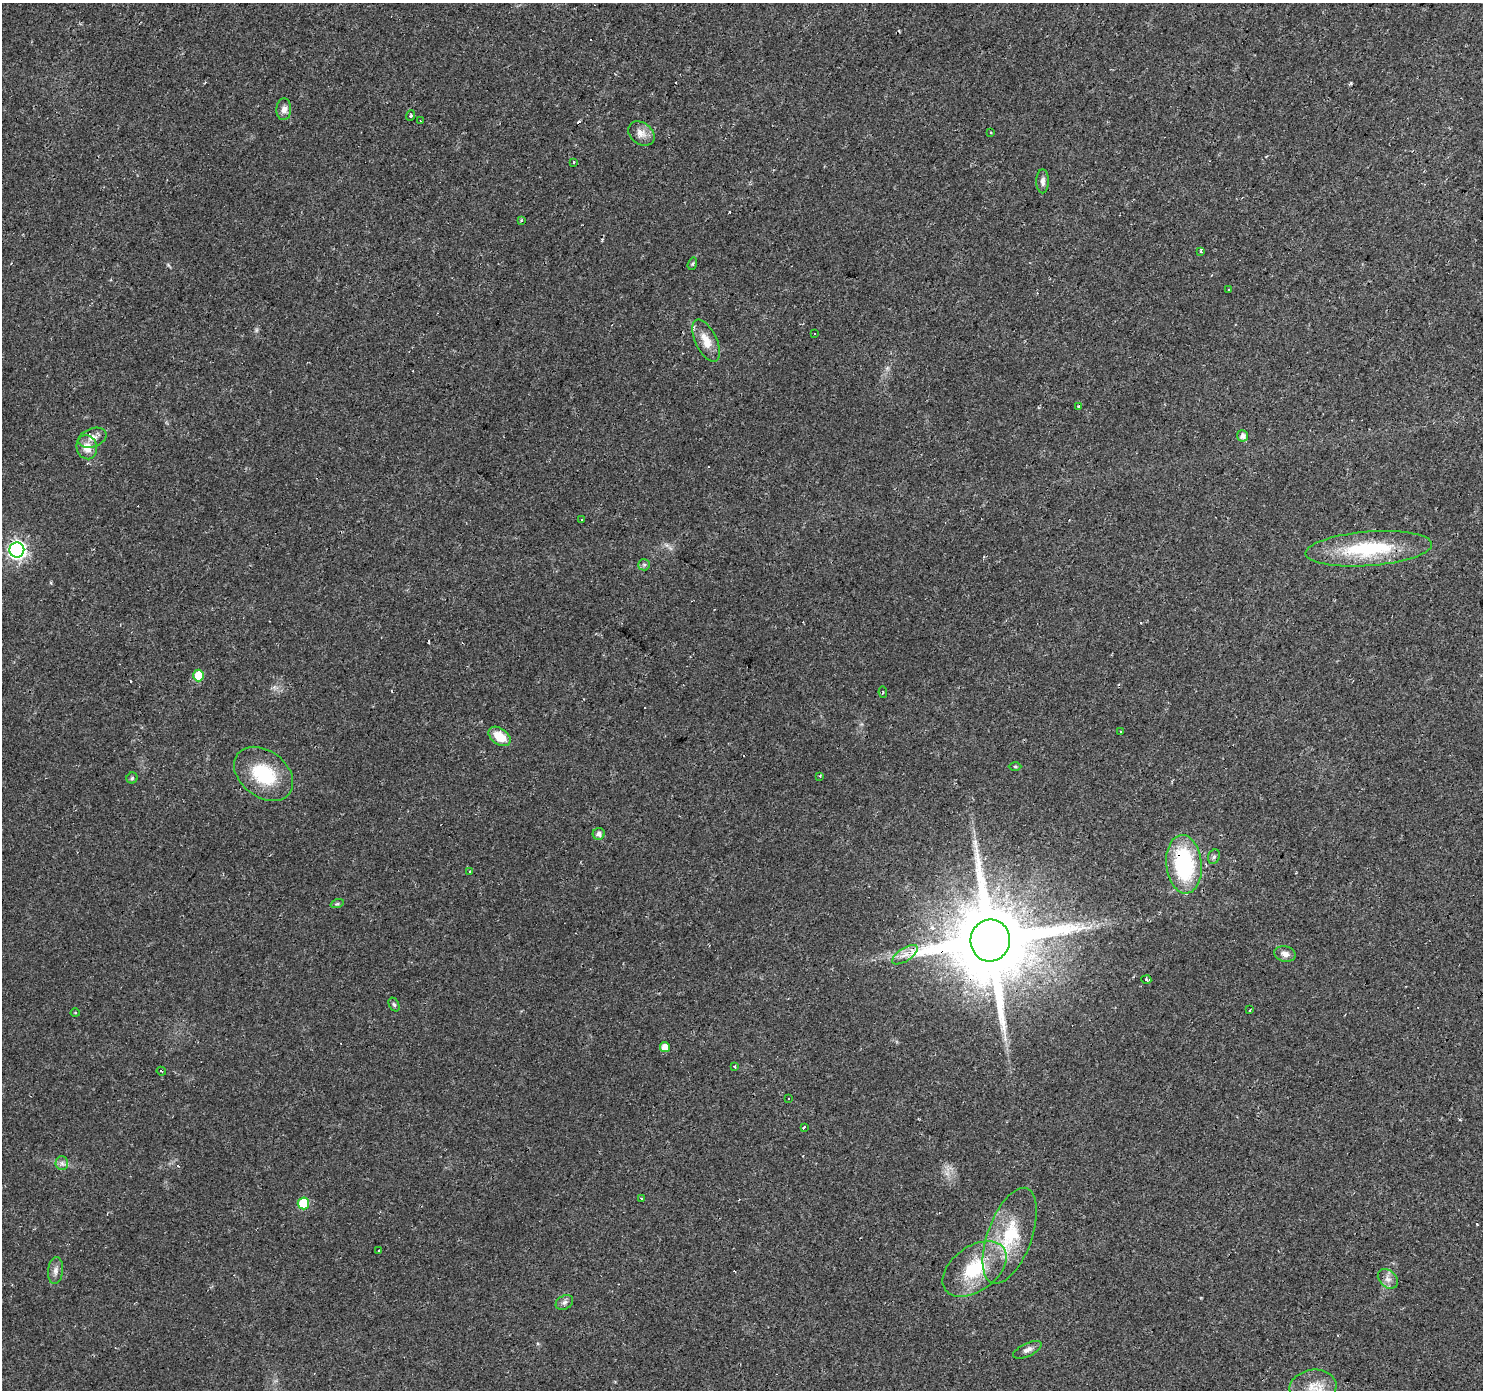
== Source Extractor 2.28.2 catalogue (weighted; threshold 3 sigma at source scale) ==
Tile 10 of 4 x 4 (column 2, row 3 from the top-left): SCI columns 1481-2961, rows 1569-2956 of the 5924 x 5980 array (HDU 1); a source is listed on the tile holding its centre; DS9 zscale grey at full resolution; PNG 1485 x 1392 px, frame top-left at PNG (2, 3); each listed source drawn as its Kron ellipse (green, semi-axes under 4 px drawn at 4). Shown black and unused: <1% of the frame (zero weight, under 2 of 3 exposures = <1% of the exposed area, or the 3 px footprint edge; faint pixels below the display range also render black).
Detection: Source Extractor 2.28.2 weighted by HDU 2 'WHT'; one run over the whole footprint, this tile lists its part. Background 0.0235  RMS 0.0031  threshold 0.014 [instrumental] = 3 sigma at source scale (4.5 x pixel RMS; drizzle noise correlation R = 1.50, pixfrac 1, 0.0396/0.0396 arcsec/px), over >= 5 px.
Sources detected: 78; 1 too faint to see at this stretch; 18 cosmic-ray / hot-pixel residue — neither listed nor drawn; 2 inside a brighter listed object's ellipse — not listed separately; the other 57 listed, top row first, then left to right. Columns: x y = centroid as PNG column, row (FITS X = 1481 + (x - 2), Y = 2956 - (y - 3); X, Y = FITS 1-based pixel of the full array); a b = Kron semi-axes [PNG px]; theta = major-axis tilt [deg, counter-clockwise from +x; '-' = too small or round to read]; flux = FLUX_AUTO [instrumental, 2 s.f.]
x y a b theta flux
284 109 11 7 87 1.7
411 115 5 4 - 0.41
420 121 3 2 - 0.45
641 133 14 10 -38 2.7
991 133 3 2 - 0.28
574 162 3 3 - 0.29
1043 181 12 6 -90 1.3
521 220 4 4 - 0.37
1201 251 4 3 - 1.1
692 264 6 4 72 0.44
1229 290 3 3 - 0.62
814 333 3 3 - 1.1
706 341 23 10 -65 4.5
1079 406 3 3 - 0.39
1243 436 5 5 - 1.6
92 438 14 9 20 2.5
87 447 12 10 -75 3.6
582 519 3 2 - 0.55
1369 549 63 17 4 25
17 550 7 7 - 110
644 565 6 5 - 0.63
199 675 6 5 - 8.5
883 692 6 2 -80 0.31
1120 731 3 3 - 2.2
499 736 12 8 -36 6
1015 766 6 4 0 0.44
264 774 33 23 -37 17
820 776 3 2 - 0.47
132 778 5 5 - 0.5
599 834 6 6 - 1.4
1214 857 7 5 68 0.69
1184 864 29 18 -84 32
470 872 3 3 - 1.1
337 904 7 4 18 0.52
990 940 21 19 83 5500
1285 954 11 7 -14 1.9
905 955 14 6 33 2.2
1146 980 5 3 - 1.4
394 1005 7 5 -62 0.56
1250 1010 3 2 - 0.41
75 1013 4 3 - 0.32
665 1047 5 5 - 3
734 1067 3 2 - 0.61
161 1071 4 2 - 0.22
789 1098 3 2 - 0.45
804 1127 3 3 - 1.7
62 1163 7 6 - 0.96
642 1198 3 2 - 0.43
303 1203 6 5 - 14
1010 1236 50 22 70 19
379 1251 3 3 - 0.4
974 1269 36 22 36 17
55 1271 13 7 83 1.7
1388 1279 11 8 -43 1.8
564 1302 9 6 33 1
1027 1350 15 6 25 1.5
1313 1387 23 17 9 6.9
Overlapping masked pixels (flux is a lower limit): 2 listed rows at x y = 1184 864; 990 940
Isophote crosses this tile's border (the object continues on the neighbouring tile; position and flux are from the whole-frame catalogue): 1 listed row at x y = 1313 1387